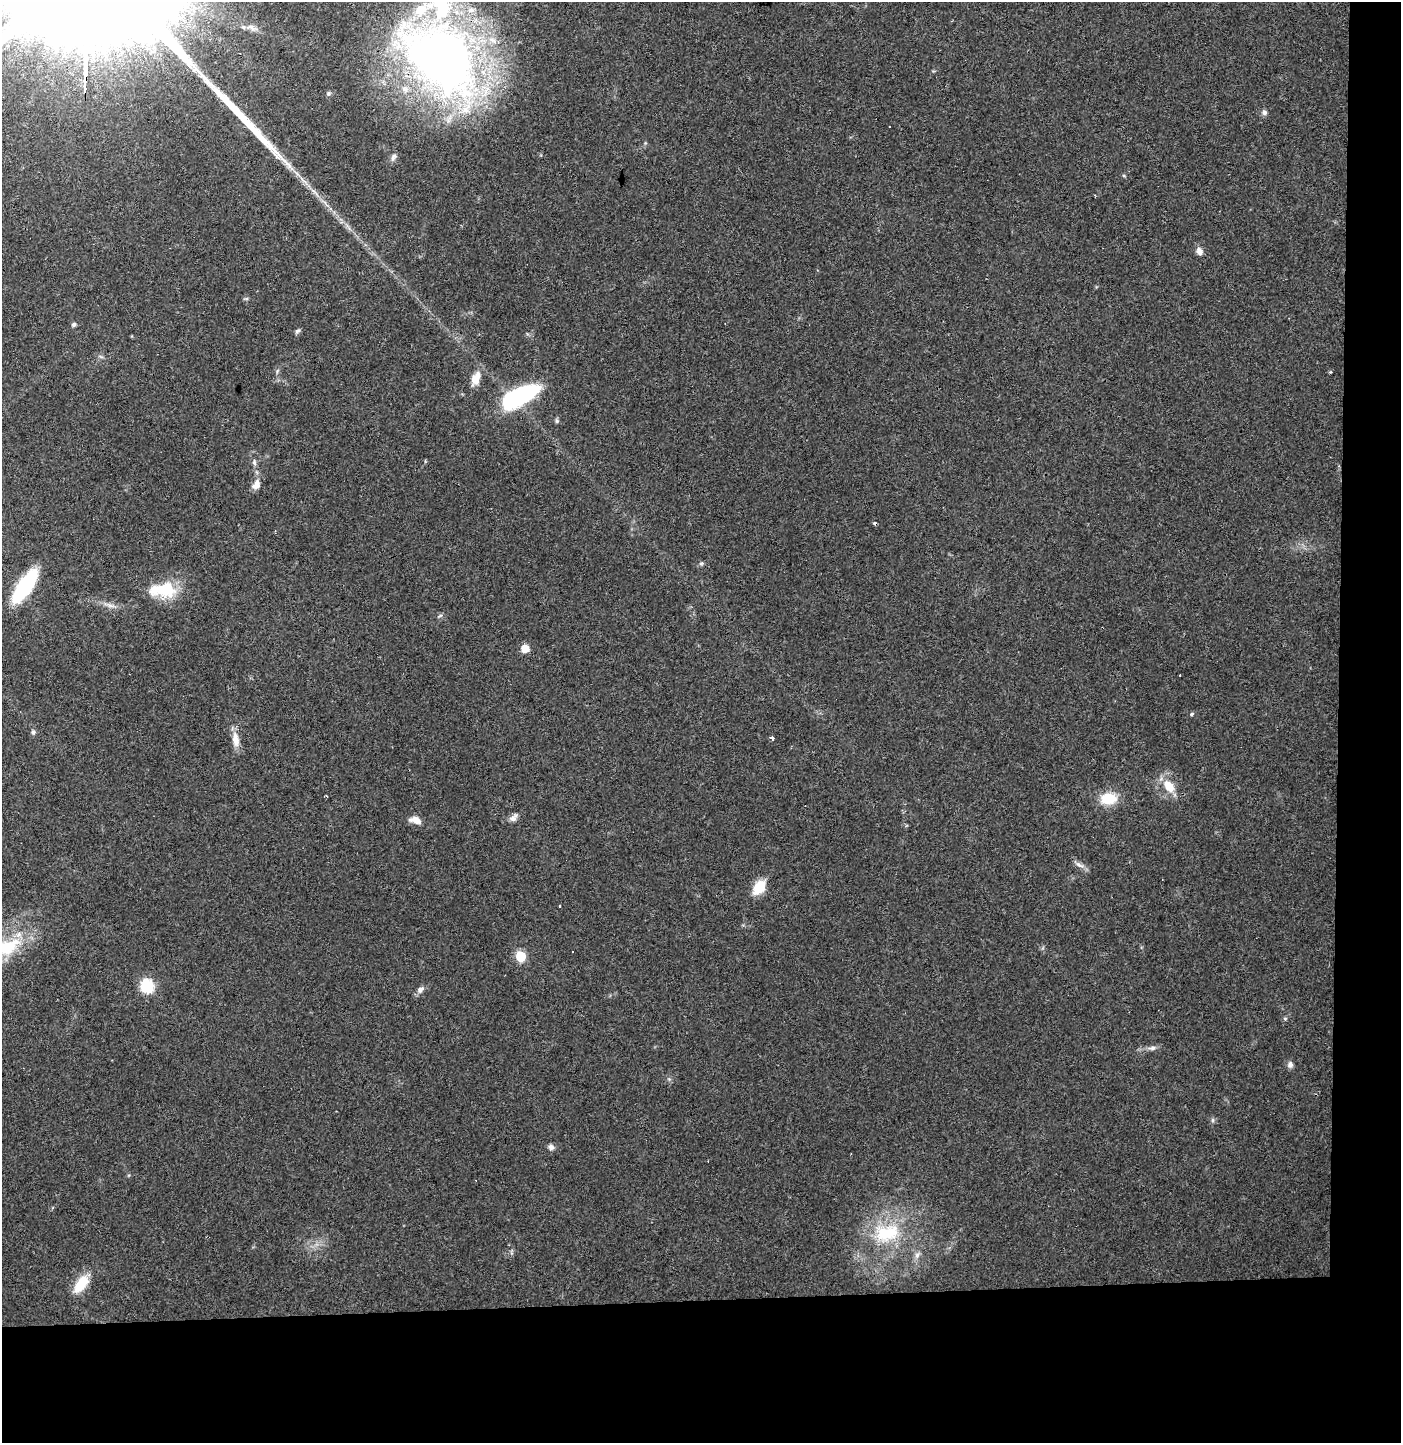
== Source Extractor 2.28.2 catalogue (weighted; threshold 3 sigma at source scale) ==
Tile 9 of 3 x 3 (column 3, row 3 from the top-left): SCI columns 2800-4198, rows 68-1508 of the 4202 x 4458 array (HDU 1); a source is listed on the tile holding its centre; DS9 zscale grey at full resolution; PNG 1403 x 1445 px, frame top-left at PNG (2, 2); no overlay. Shown black and unused: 14% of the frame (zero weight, under 3 of 4 exposures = <1% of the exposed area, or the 3 px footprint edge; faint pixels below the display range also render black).
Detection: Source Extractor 2.28.2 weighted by HDU 2 'WHT'; one run over the whole footprint, this tile lists its part. Background 0.0468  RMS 0.0038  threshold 0.0169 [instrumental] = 3 sigma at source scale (4.5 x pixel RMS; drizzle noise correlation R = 1.50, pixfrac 1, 0.0396/0.0396 arcsec/px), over >= 5 px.
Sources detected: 62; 1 inside a brighter object's white glare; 5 cosmic-ray / hot-pixel residue — not listed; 6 inside a brighter listed object's ellipse — not listed separately; the other 50 listed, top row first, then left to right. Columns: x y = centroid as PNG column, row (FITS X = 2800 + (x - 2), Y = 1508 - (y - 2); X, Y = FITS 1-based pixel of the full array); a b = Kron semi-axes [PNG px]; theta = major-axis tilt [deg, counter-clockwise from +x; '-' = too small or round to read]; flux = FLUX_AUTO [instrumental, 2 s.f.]
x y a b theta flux
251 28 15 5 -26 1.7
441 58 106 69 -46 270
328 93 6 6 - 0.74
1264 112 7 6 - 1.2
393 157 12 6 65 1.4
1124 176 6 3 -19 0.43
304 181 25 5 -48 3.8
1095 195 4 3 - 0.3
1199 251 8 7 - 2.3
74 324 5 5 - 1.1
297 331 8 5 50 0.85
1330 372 5 4 - 0.36
476 378 19 10 69 4.8
514 401 32 22 40 30
557 421 7 5 -76 0.71
254 462 9 5 -80 1.1
256 485 13 9 63 3.2
701 563 8 5 19 0.72
25 586 33 11 56 36
166 589 23 19 9 17
110 605 22 5 -15 2.6
440 616 6 4 20 0.6
525 648 5 5 - 8.2
1180 675 2 2 - 0.29
1192 714 4 3 - 2.7
33 732 6 5 - 1.2
772 738 4 3 - 3.4
236 740 20 8 -83 4.3
1169 786 17 11 -56 7.3
326 796 3 2 - 0.37
1108 798 15 11 5 11
514 817 14 8 45 2
415 820 14 8 -14 3.6
1079 865 16 6 -23 1.9
759 887 20 12 54 7.7
559 906 3 2 - 0.34
4 947 47 20 14 28
573 952 3 2 - 0.38
520 956 6 6 - 20
147 986 7 6 - 50
420 990 10 7 40 1.8
1285 1019 5 5 - 0.57
1152 1048 13 7 7 1.8
1290 1065 8 7 - 1.6
669 1079 5 5 - 0.63
1213 1120 7 4 -90 0.7
551 1147 8 6 -45 1.6
887 1233 42 26 13 27
917 1255 10 7 61 1.8
81 1284 24 11 53 9.9
Overlapping masked pixels (flux is a lower limit): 1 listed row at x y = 441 58
Isophote crosses this tile's border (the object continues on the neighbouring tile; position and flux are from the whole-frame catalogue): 1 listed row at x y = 4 947